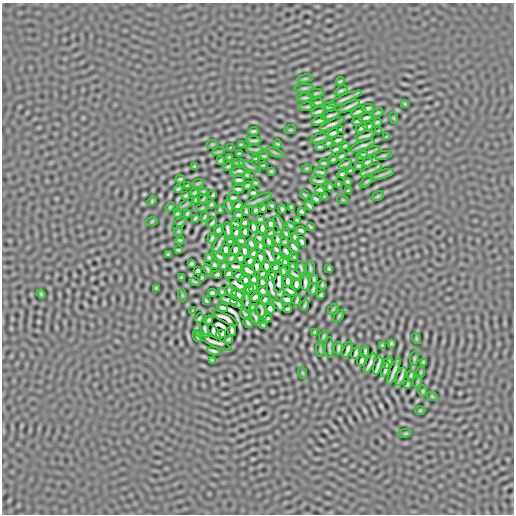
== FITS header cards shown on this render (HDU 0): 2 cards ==
NAXIS1  =                  512
NAXIS2  =                  512

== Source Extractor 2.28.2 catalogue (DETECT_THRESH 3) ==
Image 512 x 512 px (HDU 0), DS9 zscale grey, 1 PNG px = 1 image px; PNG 516 x 516 px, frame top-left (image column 1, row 512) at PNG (2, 3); each listed source drawn as its Kron ellipse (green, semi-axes under 4 px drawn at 4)
Background 3.56e-07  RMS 2.3e-05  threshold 6.99e-05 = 3 sigma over >= 5 px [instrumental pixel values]
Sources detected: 292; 2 with non-positive FLUX_AUTO (blend fragments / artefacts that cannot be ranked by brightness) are neither listed nor drawn; the other 290 listed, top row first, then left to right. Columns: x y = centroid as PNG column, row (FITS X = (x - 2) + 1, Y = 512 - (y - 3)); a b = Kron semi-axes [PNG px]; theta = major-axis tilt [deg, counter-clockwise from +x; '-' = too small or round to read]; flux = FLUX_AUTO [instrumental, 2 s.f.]
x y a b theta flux
305 79 8 4 9 1.7e-03
340 81 4 2 - 1.9e-03
304 88 10 3 6 2.5e-03
341 90 7 3 25 3.0e-03
316 93 8 3 6 2.1e-03
305 97 8 3 4 2.6e-03
345 99 17 3 23 6.3e-03
317 103 7 2 8 2.9e-03
405 104 4 4 - 1.7e-03
330 106 6 2 17 2.9e-03
349 106 12 2 26 5.9e-03
307 107 8 3 5 2.2e-03
367 108 6 2 13 3.2e-03
318 112 7 2 20 3.6e-03
358 112 8 3 23 4.4e-03
378 113 6 3 21 2.2e-03
330 115 9 2 18 4.4e-03
366 118 7 3 15 3.9e-03
394 118 6 3 -71 1.3e-03
319 121 8 2 19 4.1e-03
357 121 5 2 - 2.6e-03
377 122 4 3 - 2.4e-03
332 124 13 2 23 6.4e-03
368 126 5 3 - 2.6e-03
362 128 6 3 26 2.9e-03
290 130 6 3 18 1.3e-03
341 130 4 2 - 2.0e-03
253 131 5 3 - 2.6e-03
378 131 4 2 - 1.8e-03
333 133 6 3 22 3.6e-03
365 136 10 2 15 4.3e-03
387 137 4 2 - 1.8e-03
319 138 9 2 17 3.8e-03
254 140 7 2 -1 2.8e-03
338 140 6 3 12 3.0e-03
328 143 4 3 - 2.4e-03
212 144 6 3 8 1.6e-03
278 144 4 2 - 1.7e-03
241 145 3 2 - 1.8e-03
345 146 4 2 - 2.0e-03
362 146 13 2 22 5.9e-03
320 147 5 3 - 2.5e-03
231 148 3 2 - 1.6e-03
255 149 8 2 -3 2.3e-03
336 149 5 2 - 2.6e-03
218 152 7 4 18 1.7e-03
275 152 10 3 -21 2.3e-03
370 152 10 3 22 3.4e-03
239 154 3 3 - 2.0e-03
362 155 6 3 18 3.0e-03
383 155 9 3 11 2.0e-03
264 156 4 2 - 1.9e-03
341 156 5 2 - 2.7e-03
229 157 3 3 - 1.5e-03
256 159 4 3 - 1.9e-03
333 159 4 2 - 2.1e-03
220 161 4 3 - 2.1e-03
238 162 6 3 0 2.0e-03
367 162 5 3 - 2.9e-03
324 163 5 2 - 2.2e-03
345 164 7 3 20 2.6e-03
195 166 3 3 - 1.9e-03
228 166 5 2 - 2.0e-03
249 166 12 3 -25 2.6e-03
263 166 4 3 - 2.3e-03
358 166 4 3 - 2.0e-03
307 168 5 3 - 1.4e-03
371 170 12 4 25 3.5e-03
238 171 8 3 11 3.0e-03
271 171 3 3 - 1.6e-03
351 171 4 3 - 2.4e-03
320 172 6 2 -11 2.8e-03
342 174 4 3 - 2.4e-03
247 175 4 3 - 2.2e-03
382 175 12 3 18 4.5e-03
180 179 4 3 - 2.4e-03
239 180 6 3 0 3.6e-03
319 181 8 2 -4 3.2e-03
348 181 4 3 - 2.2e-03
366 182 8 3 40 2.2e-03
198 183 6 4 19 1.3e-03
256 183 4 2 - 1.9e-03
339 184 4 3 - 2.2e-03
187 186 4 2 - 1.8e-03
247 186 4 3 - 2.6e-03
329 187 4 3 - 2.2e-03
178 189 4 3 - 2.2e-03
238 189 5 3 - 2.8e-03
320 190 5 3 - 2.5e-03
348 191 3 3 - 1.6e-03
203 192 3 2 - 1.5e-03
195 193 4 3 - 2.1e-03
253 193 4 3 - 2.8e-03
213 195 4 3 - 2.0e-03
305 195 4 2 - 1.7e-03
186 196 4 3 - 2.1e-03
378 196 7 3 27 2.1e-03
325 197 3 2 - 1.3e-03
233 198 6 3 5 2.7e-03
203 199 5 2 - 1.8e-03
316 199 5 3 - 2.9e-03
196 200 3 2 - 1.6e-03
258 200 15 4 25 3.5e-03
343 200 6 3 -18 1.1e-03
152 201 5 3 - 1.7e-03
211 204 4 3 - 2.0e-03
185 205 10 3 34 1.8e-03
238 205 5 3 - 2.9e-03
272 205 4 3 - 1.9e-03
229 206 7 2 -74 2.2e-03
309 206 5 2 - 2.8e-03
170 207 5 3 - 1.5e-03
291 207 4 2 - 1.8e-03
202 208 6 3 18 1.3e-03
263 208 4 3 - 2.4e-03
282 209 4 3 - 2.4e-03
220 210 3 3 - 1.8e-03
256 210 4 3 - 2.2e-03
246 211 4 2 - 2.3e-03
301 211 4 3 - 2.3e-03
187 213 4 3 - 1.9e-03
177 214 4 2 - 1.8e-03
238 215 4 4 - 2.9e-03
205 217 5 2 - 2.0e-03
195 218 4 2 - 1.8e-03
260 219 4 3 - 2.2e-03
297 220 4 3 - 1.8e-03
152 221 6 3 19 1.3e-03
179 223 8 2 40 1.4e-03
212 223 6 2 48 2.7e-03
245 223 4 4 - 2.6e-03
279 223 8 3 -61 1.9e-03
271 224 5 4 - 3.5e-03
236 225 5 3 - 2.6e-03
290 226 4 2 - 1.9e-03
253 227 5 3 - 3.6e-03
311 227 4 2 - 1.9e-03
262 228 5 3 - 3.6e-03
218 230 4 3 - 2.8e-03
228 230 8 3 -81 3.2e-03
301 230 5 3 - 2.7e-03
179 231 5 3 - 1.1e-03
236 232 6 3 76 3.1e-03
245 232 5 4 - 3.3e-03
270 233 5 2 - 2.2e-03
286 234 4 3 - 2.3e-03
295 237 4 3 - 2.2e-03
212 238 5 3 - 2.5e-03
259 238 4 3 - 2.5e-03
180 240 4 2 - 1.9e-03
278 240 5 4 - 2.5e-03
241 241 4 3 - 2.6e-03
269 241 6 3 -66 3.3e-03
230 242 4 3 - 2.5e-03
285 242 3 3 - 2.0e-03
302 242 5 3 - 3.0e-03
219 244 13 2 62 4.6e-03
251 244 5 3 - 3.2e-03
261 246 5 3 - 2.6e-03
294 247 7 3 -46 3.8e-03
226 249 5 3 - 3.9e-03
178 250 4 3 - 1.9e-03
235 250 5 3 - 3.8e-03
276 250 5 3 - 3.1e-03
245 251 5 4 - 3.3e-03
286 252 8 3 -49 3.4e-03
253 253 4 3 - 2.8e-03
168 254 3 3 - 1.6e-03
219 256 7 3 -36 3.1e-03
269 256 11 3 -62 4.4e-03
260 257 6 3 -67 4.1e-03
293 257 5 2 - 2.3e-03
209 258 4 3 - 2.1e-03
231 258 5 3 - 2.3e-03
241 258 4 4 - 3.3e-03
279 258 5 3 - 1.7e-03
250 261 5 4 - 2.6e-03
284 261 5 3 - 2.7e-03
191 264 4 3 - 2.6e-03
214 265 4 3 - 2.3e-03
223 266 4 3 - 2.1e-03
236 266 8 3 -6 3.4e-03
257 266 6 3 -82 4.0e-03
266 266 5 3 - 3.7e-03
292 266 3 2 - 1.7e-03
276 267 4 4 - 3.4e-03
301 268 6 2 -70 2.5e-03
310 268 8 3 -85 2.3e-03
208 269 5 2 - 2.3e-03
329 269 4 3 - 2.0e-03
248 270 7 3 -34 5.4e-03
198 271 4 3 - 2.4e-03
283 271 4 3 - 2.4e-03
217 274 4 3 - 2.6e-03
229 274 4 3 - 2.8e-03
262 274 5 3 - 2.8e-03
239 275 6 4 1 3.2e-03
295 275 8 2 -42 2.9e-03
271 276 5 3 - 3.7e-03
202 277 3 2 - 1.6e-03
181 278 3 3 - 2.0e-03
314 279 5 2 - 2.4e-03
245 280 6 4 -59 1.5e-03
253 280 5 3 - 3.1e-03
288 281 5 3 - 5.0e-03
195 282 5 2 - 1.6e-03
262 282 5 3 - 3.2e-03
279 282 11 3 88 4.0e-03
305 283 8 3 88 4.5e-03
296 284 6 3 -90 4.3e-03
238 285 10 3 -32 3.6e-03
322 285 4 2 - 2.0e-03
271 287 14 3 -75 4.6e-03
156 288 3 3 - 1.4e-03
253 288 4 3 - 3.0e-03
313 289 6 2 74 2.7e-03
248 290 6 4 37 8.5e-04
263 291 5 4 - 3.0e-03
290 291 7 3 -30 3.6e-03
222 292 4 3 - 2.0e-03
231 292 7 3 -34 3.7e-03
212 293 4 3 - 2.6e-03
41 294 5 3 - 1.7e-03
182 295 6 4 -71 1.2e-03
238 295 7 3 -37 3.5e-03
321 295 4 3 - 2.0e-03
255 297 4 4 - 3.6e-03
287 299 5 3 - 3.7e-03
229 300 9 3 -15 5.4e-03
265 300 5 3 - 2.7e-03
297 300 6 2 74 2.6e-03
206 301 4 2 - 1.8e-03
247 302 10 2 -83 1.7e-03
236 303 7 3 -31 3.5e-03
279 305 7 3 -54 3.7e-03
305 305 5 2 - 2.2e-03
253 307 4 4 - 2.4e-03
223 308 5 3 - 3.0e-03
270 308 5 4 - 2.8e-03
287 309 4 3 - 2.5e-03
333 309 6 3 46 1.6e-03
193 311 3 2 - 1.5e-03
262 311 11 3 -76 3.2e-03
245 314 6 2 -59 2.7e-03
339 316 7 3 54 1.8e-03
255 317 7 3 -64 3.1e-03
199 318 5 2 - 2.4e-03
225 318 15 4 -27 3.8e-03
267 318 4 2 - 2.4e-03
209 320 5 3 - 2.7e-03
248 323 5 3 - 2.7e-03
263 325 4 3 - 2.0e-03
205 329 9 3 -77 1.8e-03
232 330 6 3 -85 3.3e-03
214 332 8 4 -53 1.5e-03
315 332 4 2 - 1.9e-03
221 334 5 3 - 2.7e-03
197 336 6 2 -65 2.9e-03
324 336 6 3 67 2.0e-03
416 338 6 3 -72 1.2e-03
228 339 4 2 - 2.0e-03
213 341 19 4 -25 2.4e-03
391 343 4 3 - 1.9e-03
382 346 3 3 - 1.8e-03
329 347 10 2 -90 2.4e-03
338 348 6 3 87 3.1e-03
320 350 7 3 -82 1.9e-03
347 350 9 3 70 4.2e-03
214 351 6 2 -14 3.4e-03
365 352 6 3 86 3.0e-03
356 353 6 3 70 3.6e-03
414 358 7 3 82 1.9e-03
212 360 4 2 - 1.8e-03
362 360 6 3 67 3.6e-03
423 362 3 2 - 1.7e-03
370 363 11 3 64 5.3e-03
388 363 6 3 70 3.0e-03
378 366 9 2 74 5.5e-03
385 370 7 2 71 3.6e-03
394 371 14 2 68 6.5e-03
421 372 6 3 71 1.3e-03
303 373 6 3 -71 1.3e-03
411 375 4 2 - 2.0e-03
401 376 10 2 69 4.4e-03
418 381 6 4 72 1.3e-03
407 385 4 2 - 1.9e-03
423 391 5 3 - 1.4e-03
432 396 6 3 -19 1.2e-03
420 410 5 3 - 1.3e-03
405 433 7 3 8 1.7e-03
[2 non-positive-flux detections neither listed nor drawn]